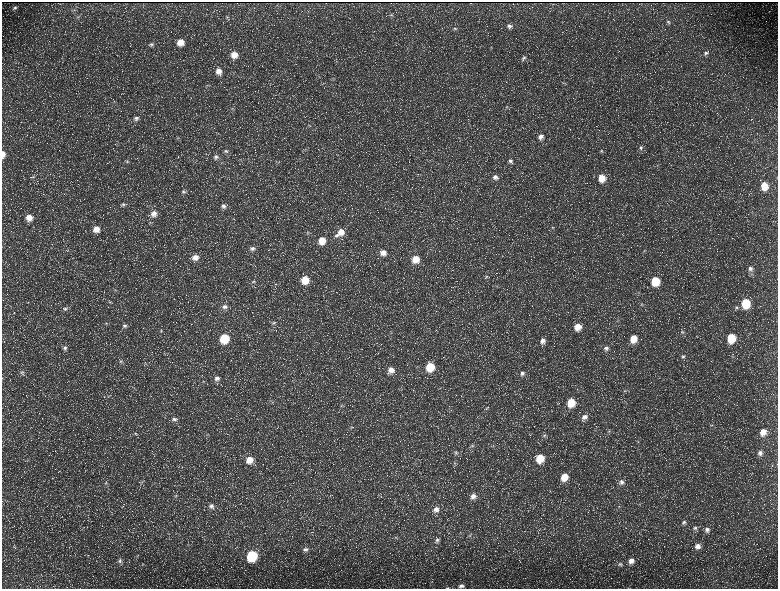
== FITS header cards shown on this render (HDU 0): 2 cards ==
NAXIS1  =                 1552 / length of data axis 1
NAXIS2  =                 1173 / length of data axis 2

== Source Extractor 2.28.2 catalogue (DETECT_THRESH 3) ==
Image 1552 x 1173 px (HDU 0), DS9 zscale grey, zoomed out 1/2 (1 PNG px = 2 x 2 image px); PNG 780 x 591 px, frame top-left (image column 1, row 1173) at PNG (2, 2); no overlay
Background 230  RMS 11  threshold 32.2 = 3 sigma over >= 5 px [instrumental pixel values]
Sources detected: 165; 37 cannot appear on this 1/2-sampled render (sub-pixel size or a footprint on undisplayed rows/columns) and are not listed; the other 128 listed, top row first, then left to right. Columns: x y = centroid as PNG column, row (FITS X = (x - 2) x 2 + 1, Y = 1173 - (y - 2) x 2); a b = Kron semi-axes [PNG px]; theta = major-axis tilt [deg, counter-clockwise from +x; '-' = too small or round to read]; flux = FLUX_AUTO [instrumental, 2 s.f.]
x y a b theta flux
15 8 6 4 26 4600
75 10 5 2 - 1800
391 15 5 4 - 3300
78 17 6 3 11 2400
227 17 4 4 - 2800
668 22 5 5 - 3600
509 26 6 5 - 6400
455 28 6 3 -8 3000
180 42 7 6 - 24000
151 44 6 5 - 4900
706 53 6 6 - 6100
234 55 7 7 - 23000
524 58 6 5 - 4100
336 61 3 3 - 1900
218 71 7 7 - 16000
333 79 5 2 - 1600
207 85 3 2 - 1600
507 107 5 4 - 3200
232 109 6 3 16 2600
136 118 8 6 14 7700
310 125 4 3 - 2200
178 137 4 3 - 2500
541 137 7 6 - 10000
641 148 5 5 - 4000
226 151 7 5 -18 5700
601 151 4 4 - 2600
3 154 7 4 89 14000
216 157 7 6 - 7700
510 161 6 5 - 5900
127 162 4 4 - 2700
222 162 5 3 - 2600
33 177 5 4 - 3100
495 177 7 6 - 9800
602 178 7 6 - 32000
764 186 8 7 - 39000
183 192 7 6 - 6000
123 204 7 5 10 5400
223 206 8 7 - 9100
154 214 8 8 - 15000
29 217 7 7 - 22000
552 228 5 4 - 2600
96 229 7 7 - 20000
341 232 9 8 - 24000
308 233 4 4 - 2900
336 235 7 5 -10 6100
322 240 7 7 - 34000
252 248 8 7 - 9400
68 251 4 1 - 990
644 251 4 2 - 1300
383 253 8 7 - 18000
195 257 7 7 - 17000
415 259 8 8 - 32000
750 269 7 6 - 9300
487 277 5 4 - 3400
305 280 8 7 - 43000
253 281 8 5 35 5700
655 281 7 6 - 65000
275 284 5 2 - 2000
115 290 4 3 - 1900
110 302 4 2 - 2000
746 303 7 6 - 89000
642 304 5 2 - 1200
224 307 8 7 - 10000
736 307 6 5 - 5800
65 308 7 5 -6 5900
106 323 5 3 - 2600
273 323 7 6 - 6600
125 326 7 5 3 6000
578 327 8 7 - 25000
161 331 5 3 - 2400
683 332 6 4 -10 3300
224 338 7 7 - 91000
731 338 7 6 - 75000
633 339 7 6 - 32000
543 341 7 7 - 12000
65 348 7 6 - 6500
606 348 7 6 - 8000
683 356 6 6 - 5300
121 361 6 5 - 4200
430 367 7 7 - 65000
391 370 8 8 - 19000
22 372 6 6 - 5400
522 373 7 6 - 8000
217 378 8 7 - 11000
625 390 5 3 - 2400
271 400 4 2 - 1600
571 403 7 6 - 53000
341 406 5 4 - 3800
487 408 5 4 - 2800
584 417 8 6 44 12000
174 419 8 5 5 6700
712 425 4 2 - 1400
351 427 5 4 - 3200
609 431 5 3 - 3100
763 432 8 6 67 23000
136 433 5 3 - 2700
207 435 5 3 - 2200
544 435 6 5 - 4600
472 446 6 5 - 5000
456 453 6 5 - 5100
760 453 7 7 - 9700
540 458 7 6 - 52000
250 460 9 8 - 27000
455 463 5 3 - 2400
564 477 7 6 - 33000
142 481 5 3 - 2100
622 482 7 6 - 7200
106 483 4 4 - 2200
176 496 5 3 - 3000
473 496 8 7 - 14000
211 506 8 7 - 9400
436 509 8 7 - 13000
684 522 6 5 - 4600
695 528 6 5 - 5400
707 529 7 6 - 7600
470 535 5 4 - 3700
396 538 4 4 - 2300
437 540 6 6 - 6600
698 546 7 7 - 12000
14 547 3 2 - 1300
305 549 8 6 16 7300
252 556 7 6 - 160000
120 561 6 5 - 5300
631 561 8 7 - 16000
620 564 8 6 -2 6700
461 586 7 5 15 6700
447 588 5 2 - 1500
628 588 3 2 - 900
At the frame edge (FLAGS 8, measured only in part): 3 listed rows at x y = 3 154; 447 588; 628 588
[37 sub-pixel or undisplayed-footprint detections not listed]